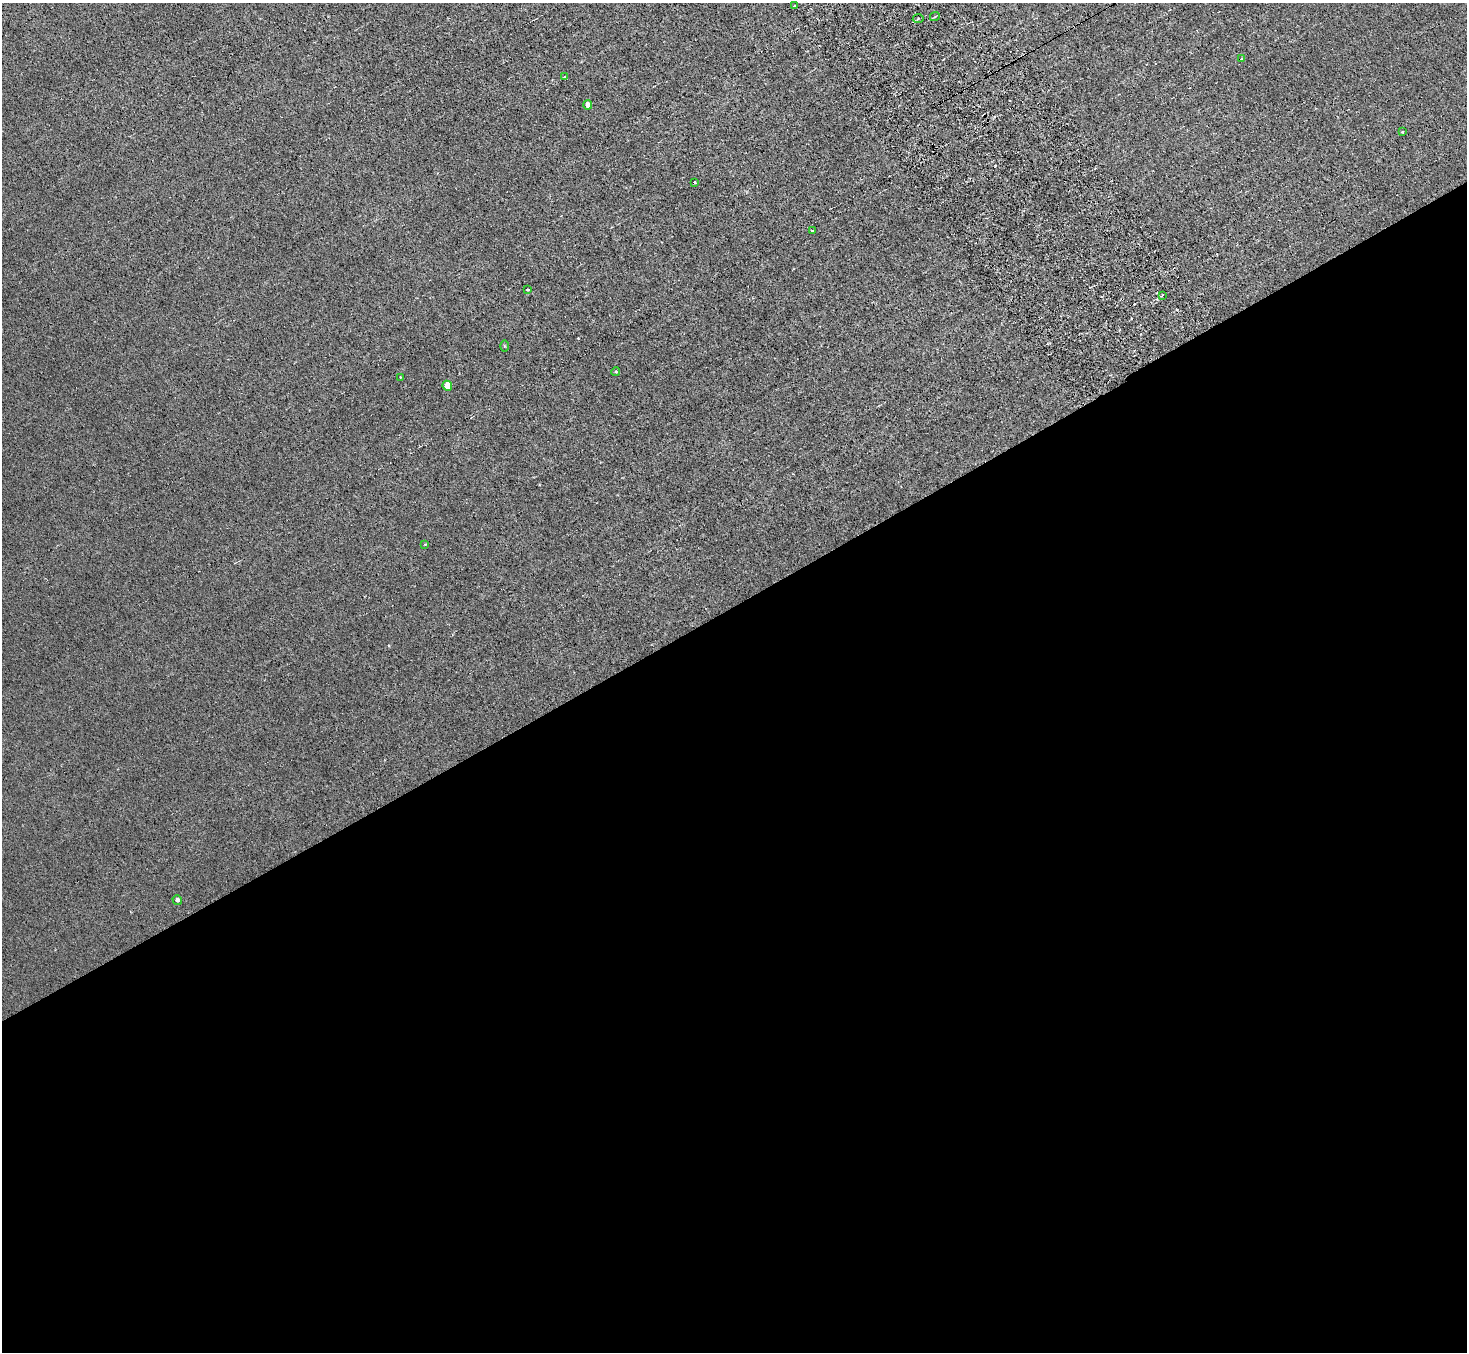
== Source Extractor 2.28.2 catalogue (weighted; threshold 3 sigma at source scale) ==
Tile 15 of 4 x 4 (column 3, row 4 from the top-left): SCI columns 2977-4441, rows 327-1676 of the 5954 x 5912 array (HDU 1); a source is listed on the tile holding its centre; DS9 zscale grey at full resolution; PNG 1469 x 1354 px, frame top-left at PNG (2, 3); each listed source drawn as its Kron ellipse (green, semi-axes under 4 px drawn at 4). Shown black and unused: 55% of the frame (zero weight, under 3 of 6 exposures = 3% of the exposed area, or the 3 px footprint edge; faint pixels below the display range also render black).
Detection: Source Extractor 2.28.2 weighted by HDU 2 'WHT'; one run over the whole footprint, this tile lists its part. Background 0.00442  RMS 0.0026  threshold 0.0107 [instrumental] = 3 sigma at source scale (4.09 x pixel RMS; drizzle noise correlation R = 1.36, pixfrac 0.8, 0.05/0.05 arcsec/px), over >= 5 px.
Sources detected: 19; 2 cosmic-ray / hot-pixel residue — neither listed nor drawn; the other 17 listed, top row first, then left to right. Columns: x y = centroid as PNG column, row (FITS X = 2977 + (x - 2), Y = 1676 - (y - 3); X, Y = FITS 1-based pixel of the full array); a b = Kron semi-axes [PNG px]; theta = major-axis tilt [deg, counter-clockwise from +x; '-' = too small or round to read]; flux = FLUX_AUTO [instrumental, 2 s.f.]
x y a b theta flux
794 6 3 2 - 0.3
935 16 5 3 - 0.26
918 18 5 3 - 0.3
1242 58 4 2 - 0.24
564 76 3 2 - 0.19
588 105 4 4 - 1.3
1402 132 3 3 - 0.54
695 182 3 3 - 0.76
812 231 3 2 - 0.28
528 290 3 2 - 0.33
1162 295 4 2 - 0.42
504 346 5 4 - 0.23
616 372 4 3 - 0.27
400 377 2 2 - 0.23
447 386 5 4 - 4.2
425 544 3 2 - 0.14
177 900 5 4 - 0.66
Unlisted compact peaks at least as high as the median listed source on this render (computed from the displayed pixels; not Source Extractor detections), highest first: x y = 578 338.